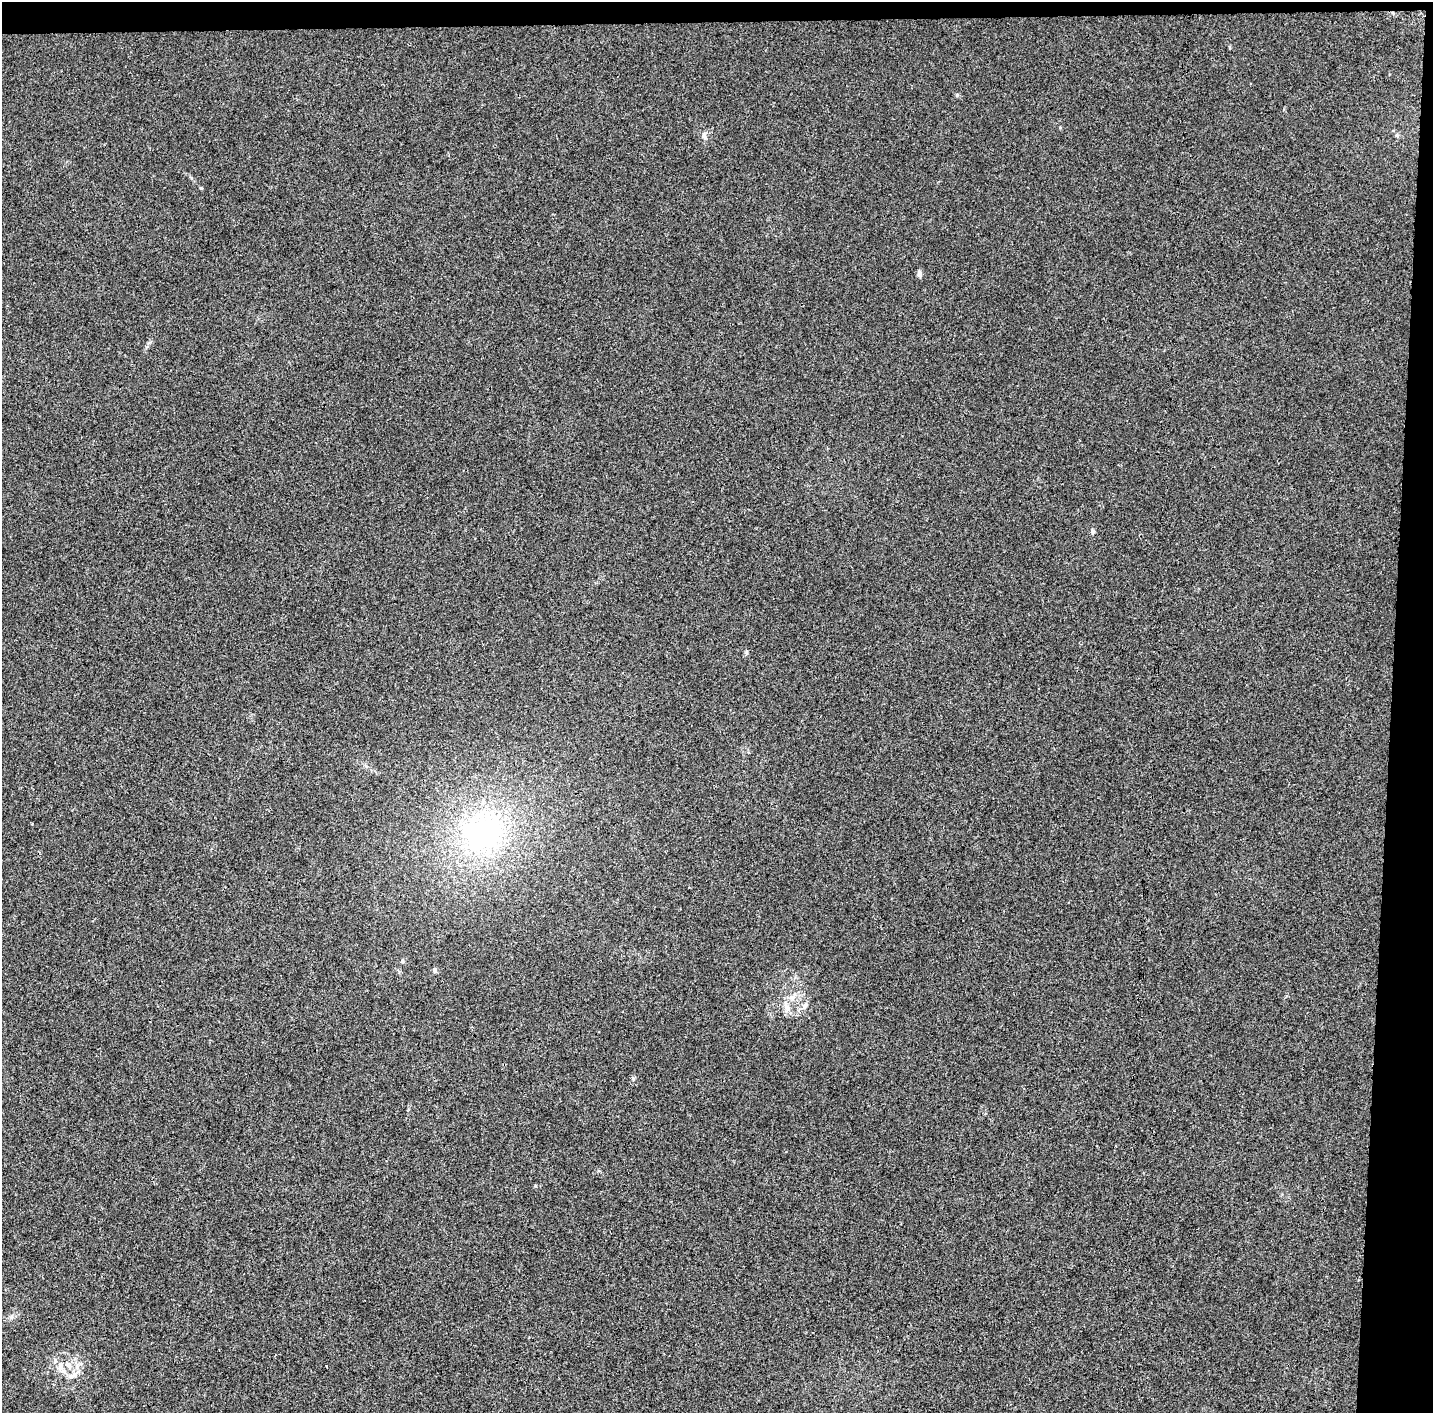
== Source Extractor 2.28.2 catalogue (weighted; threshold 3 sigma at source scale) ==
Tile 3 of 3 x 3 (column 3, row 1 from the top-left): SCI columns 2870-4300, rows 2981-4391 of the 4300 x 4550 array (HDU 1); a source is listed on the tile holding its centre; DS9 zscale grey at full resolution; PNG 1435 x 1415 px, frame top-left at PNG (2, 2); no overlay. Shown black and unused: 4% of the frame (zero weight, under 3 of 4 exposures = <1% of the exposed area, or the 3 px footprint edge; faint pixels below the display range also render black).
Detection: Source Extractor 2.28.2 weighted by HDU 2 'WHT'; one run over the whole footprint, this tile lists its part. Background 0.00897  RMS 0.0037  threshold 0.0167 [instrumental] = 3 sigma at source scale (4.5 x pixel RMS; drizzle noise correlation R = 1.50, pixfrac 1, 0.0396/0.0396 arcsec/px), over >= 5 px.
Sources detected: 14; all 14 listed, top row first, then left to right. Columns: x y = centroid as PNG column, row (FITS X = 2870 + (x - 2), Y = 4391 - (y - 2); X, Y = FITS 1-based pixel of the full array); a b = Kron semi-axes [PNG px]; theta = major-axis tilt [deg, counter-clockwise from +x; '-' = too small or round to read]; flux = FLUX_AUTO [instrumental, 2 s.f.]
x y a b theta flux
704 135 9 5 -82 1.2
201 188 5 3 - 0.3
919 274 8 5 87 1.1
1093 531 6 5 - 0.87
482 834 59 49 35 70
402 961 6 4 -89 0.42
434 970 6 6 - 0.74
792 997 7 4 -18 0.92
805 1006 9 6 61 1.2
787 1007 11 7 -40 2.1
633 1078 5 5 - 0.53
68 1364 9 7 -5 2.1
326 1366 3 2 - 0.31
72 1376 15 6 21 1.9
Unlisted compact peaks at least as high as the median listed source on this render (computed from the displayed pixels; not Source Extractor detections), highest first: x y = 957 95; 11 1317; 191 178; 535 1186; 1397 135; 1060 127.